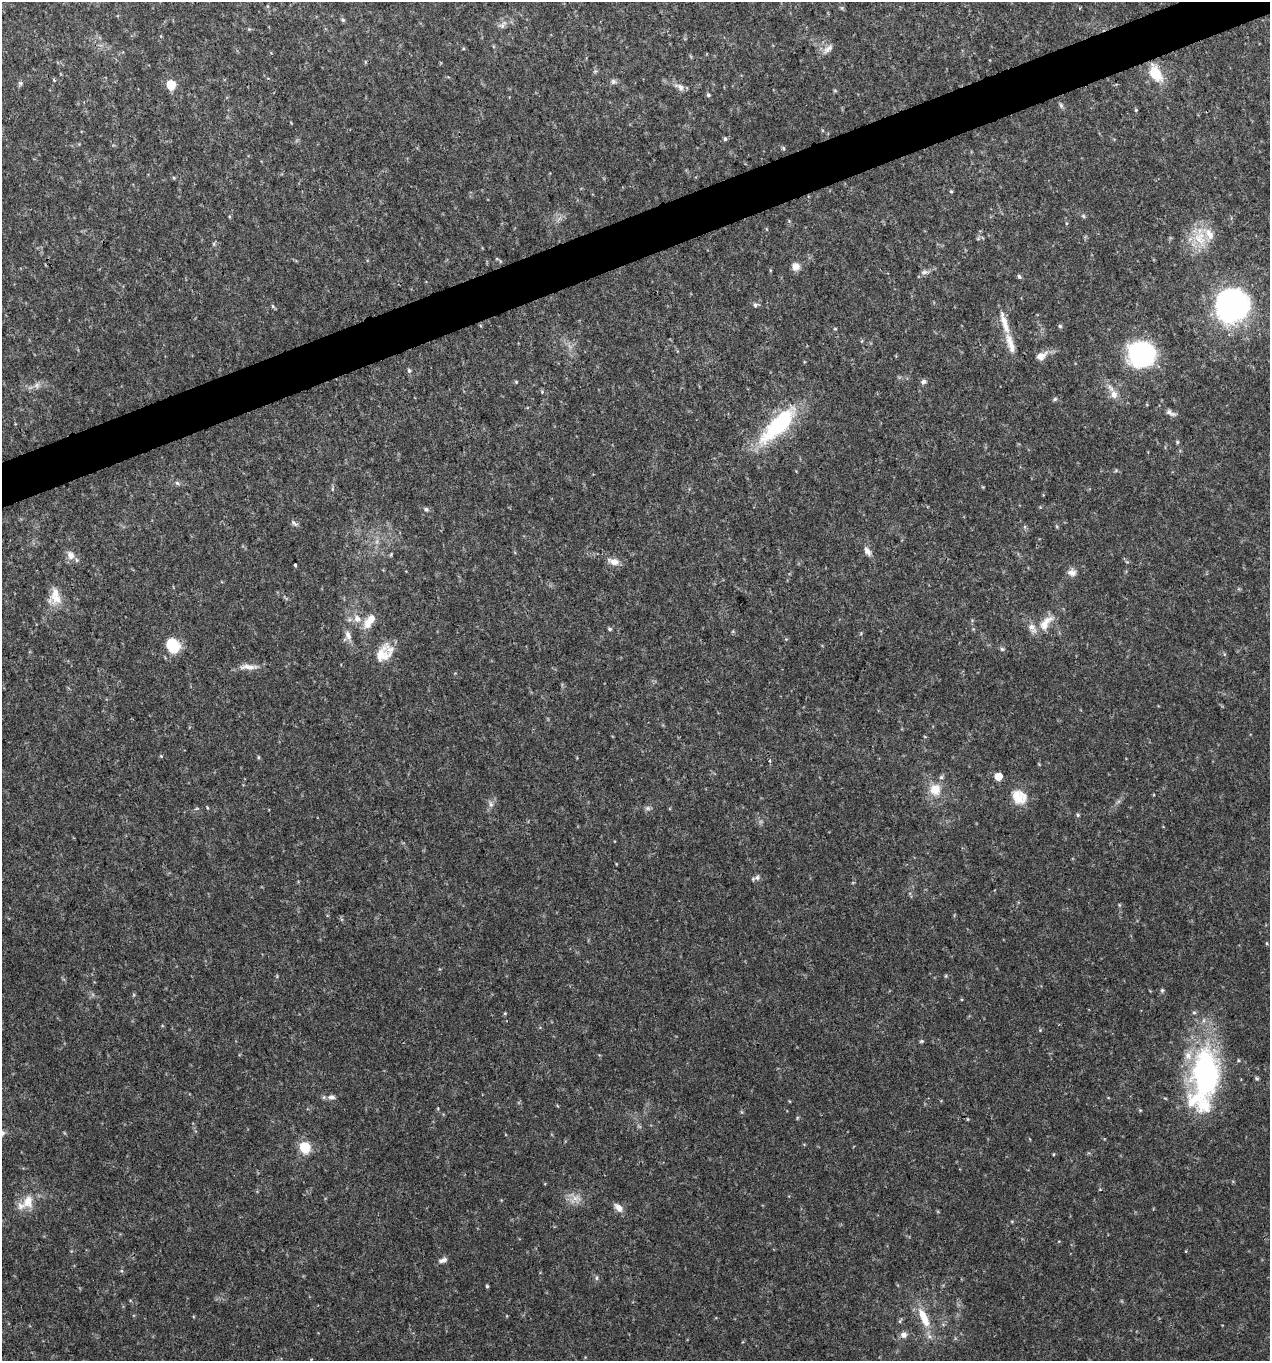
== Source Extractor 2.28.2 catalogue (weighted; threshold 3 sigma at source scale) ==
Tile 10 of 4 x 4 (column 2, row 3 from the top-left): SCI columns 1393-2660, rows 1362-2720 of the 5270 x 5442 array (HDU 1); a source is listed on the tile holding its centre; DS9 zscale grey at full resolution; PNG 1272 x 1363 px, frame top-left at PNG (2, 2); no overlay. Shown black and unused: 3% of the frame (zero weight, under 3 of 4 exposures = <1% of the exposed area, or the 3 px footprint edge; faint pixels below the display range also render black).
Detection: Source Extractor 2.28.2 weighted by HDU 2 'WHT'; one run over the whole footprint, this tile lists its part. Background 0.0298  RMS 0.0035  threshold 0.0158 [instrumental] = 3 sigma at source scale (4.5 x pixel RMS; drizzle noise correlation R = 1.50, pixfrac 1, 0.0396/0.0396 arcsec/px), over >= 5 px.
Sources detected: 86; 10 inside a brighter listed object's ellipse — not listed separately; the other 76 listed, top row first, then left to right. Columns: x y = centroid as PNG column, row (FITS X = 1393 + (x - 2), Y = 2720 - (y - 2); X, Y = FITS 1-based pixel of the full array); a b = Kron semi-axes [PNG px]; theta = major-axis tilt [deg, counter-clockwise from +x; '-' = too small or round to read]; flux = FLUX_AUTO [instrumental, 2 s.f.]
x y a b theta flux
343 20 5 5 - 0.51
502 26 8 6 -70 1
828 48 15 6 48 1.6
1155 73 21 14 -57 8.1
54 80 5 3 - 0.32
613 81 7 7 - 0.9
20 83 5 5 - 0.61
171 85 8 8 - 6.5
680 87 15 7 -31 1.8
708 95 5 5 - 0.55
1061 105 8 5 -65 0.68
725 139 6 5 - 0.57
783 148 6 4 -71 0.42
951 191 4 4 - 0.37
1200 238 20 17 -82 8.8
214 244 6 4 -72 0.45
796 267 9 9 - 2.3
924 272 8 6 20 1.1
1019 276 6 4 -72 0.6
755 305 6 5 - 0.76
273 306 6 5 - 0.49
1232 306 31 30 - 74
1005 324 33 8 -73 5.3
1060 326 6 4 -45 0.5
835 329 5 3 - 0.32
1141 354 24 22 -3 47
1041 356 16 9 27 2.6
409 371 6 5 - 0.63
516 382 4 4 - 0.34
924 382 8 6 20 0.88
1114 395 11 10 - 2.4
1055 399 6 5 - 0.52
1169 412 10 7 -45 1.3
778 425 53 18 45 30
1177 442 5 4 - 0.44
177 483 7 4 -44 0.61
426 509 6 5 - 0.59
294 523 11 4 -44 0.87
867 551 12 7 -54 1.8
71 555 12 9 -58 2.4
614 562 12 9 -9 2.5
295 565 3 3 - 0.93
1072 572 11 9 -5 1.8
57 599 20 12 -13 4.3
357 619 10 8 -66 2.5
369 621 21 9 56 4.8
1045 623 26 10 53 5
610 629 5 4 - 0.51
348 635 13 7 -66 2
173 645 19 15 -60 8.2
1002 649 6 5 - 0.59
384 653 26 16 43 7.1
248 667 27 6 0 3
258 757 6 3 -72 0.39
770 761 5 4 - 0.53
998 776 5 5 - 6.5
935 789 14 13 - 5.6
1019 797 21 17 -33 6.2
491 804 7 6 - 0.95
647 808 6 6 - 0.81
1078 815 5 4 - 0.52
757 877 8 6 45 1
1162 990 5 5 - 0.53
922 1041 5 5 - 0.47
1206 1074 66 34 89 61
1257 1078 5 5 - 0.53
331 1097 9 7 -7 1.3
305 1148 6 6 - 25
575 1198 10 7 15 2.3
28 1202 19 13 76 5.5
619 1207 12 7 -45 2.3
443 1260 12 6 18 1.3
596 1278 6 4 -90 0.54
487 1286 4 4 - 0.4
924 1318 30 10 -66 7.7
904 1335 7 7 - 1.7